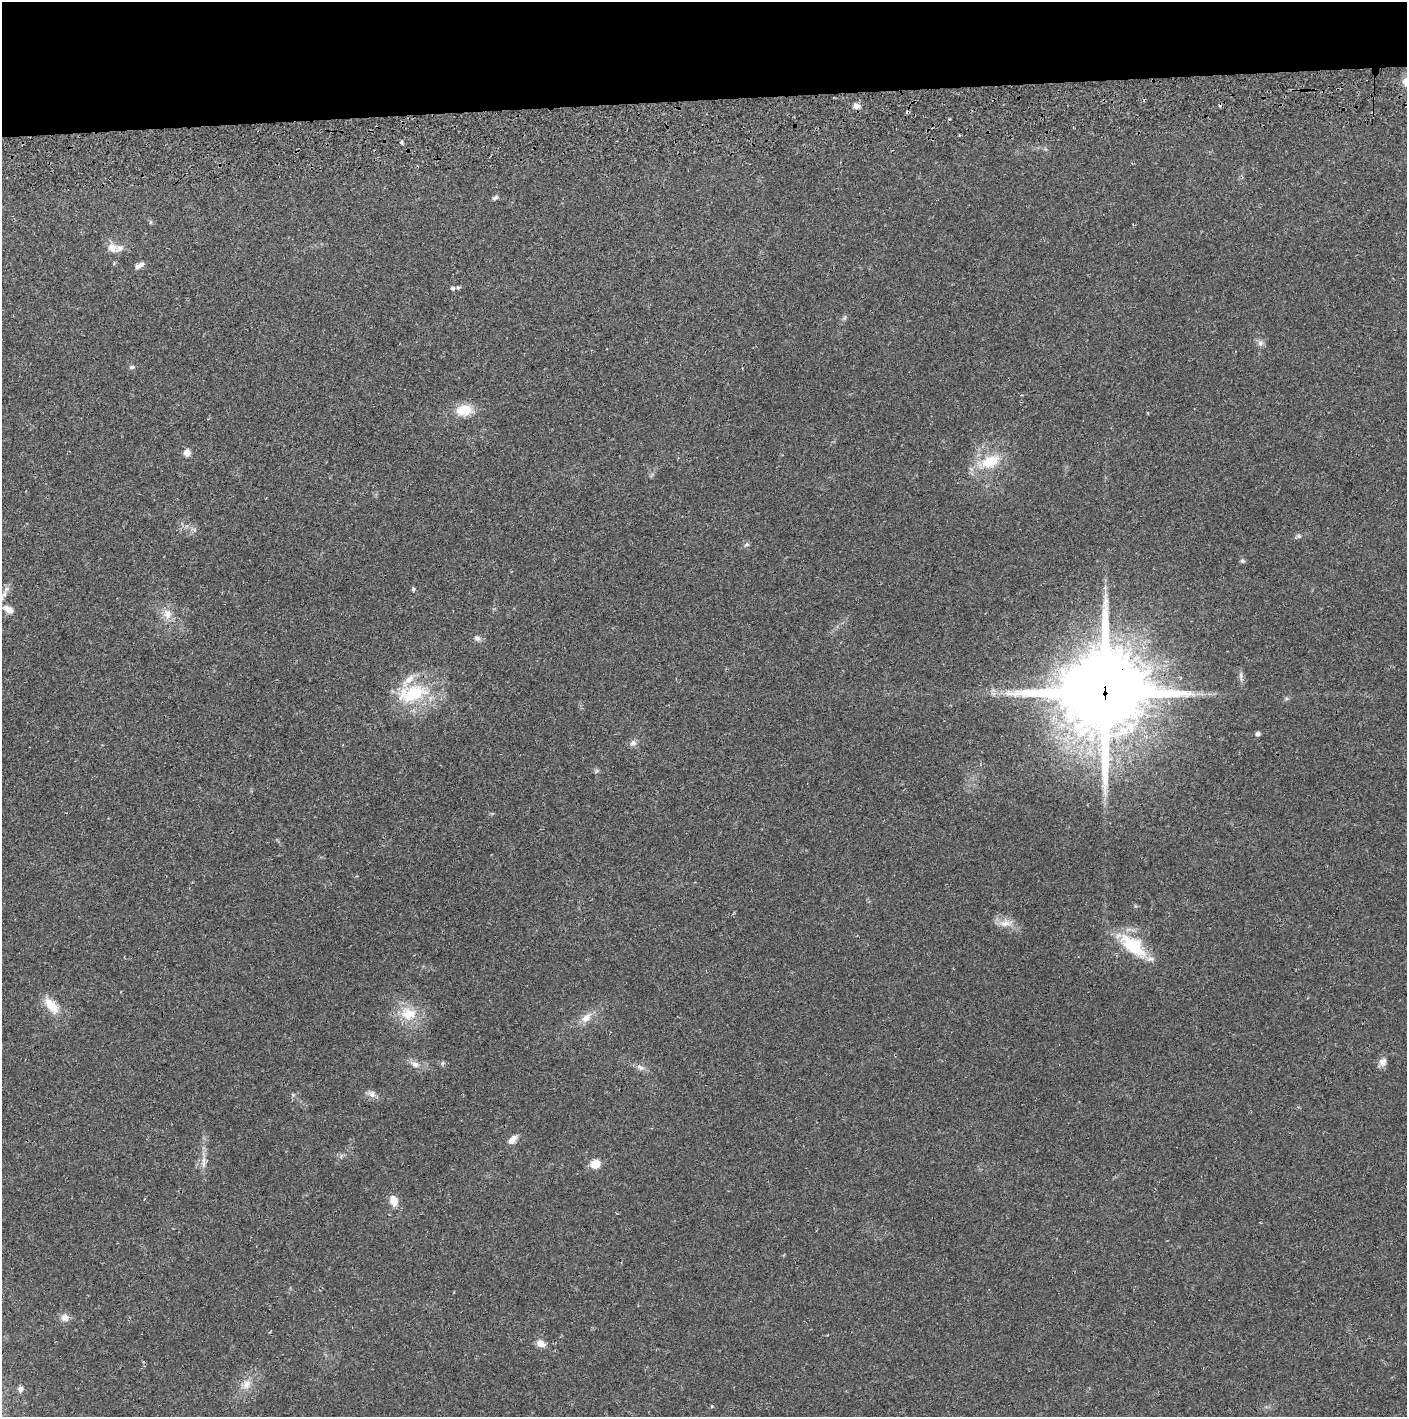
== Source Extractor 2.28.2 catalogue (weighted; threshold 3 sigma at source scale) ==
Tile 2 of 3 x 3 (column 2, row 1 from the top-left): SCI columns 1411-2815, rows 2887-4301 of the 4228 x 4361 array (HDU 1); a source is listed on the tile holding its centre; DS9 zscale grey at full resolution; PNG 1409 x 1419 px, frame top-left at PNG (2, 2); no overlay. Shown black and unused: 7% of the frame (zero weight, under 2 of 3 exposures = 3% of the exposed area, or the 3 px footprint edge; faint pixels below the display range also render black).
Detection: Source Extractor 2.28.2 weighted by HDU 2 'WHT'; one run over the whole footprint, this tile lists its part. Background 0.0212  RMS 0.0035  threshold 0.0156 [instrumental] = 3 sigma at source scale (4.5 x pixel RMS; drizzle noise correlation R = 1.50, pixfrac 1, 0.05/0.05 arcsec/px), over >= 5 px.
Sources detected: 53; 4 cosmic-ray / hot-pixel residue — not listed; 3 inside a brighter listed object's ellipse — not listed separately; the other 46 listed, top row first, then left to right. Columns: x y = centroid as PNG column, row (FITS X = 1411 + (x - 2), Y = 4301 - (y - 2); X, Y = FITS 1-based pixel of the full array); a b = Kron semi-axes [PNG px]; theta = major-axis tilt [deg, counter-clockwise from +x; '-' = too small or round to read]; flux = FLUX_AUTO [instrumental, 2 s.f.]
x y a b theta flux
856 106 8 7 - 1.8
401 142 6 3 90 0.45
495 198 9 5 31 0.71
112 248 15 13 -30 2.9
141 264 8 6 50 1.2
452 288 4 3 - 1.1
458 288 5 4 - 0.56
1260 343 8 7 - 1.2
132 367 7 5 15 0.64
464 410 19 12 5 7.2
187 453 8 7 - 2
990 461 27 15 23 11
1299 536 6 5 - 0.73
747 544 7 5 10 0.68
1242 561 7 4 -26 0.59
413 589 5 5 - 0.53
4 594 11 7 57 1.7
1105 595 8 4 89 1
8 609 17 9 -32 3
167 614 15 12 -77 3.7
477 638 8 6 -34 1.1
1241 675 10 4 -90 1
412 693 45 23 13 21
1104 693 30 28 9 4000
1258 734 5 4 - 1.1
633 743 9 8 - 1.3
596 771 7 4 70 0.51
1005 923 18 8 7 3
1133 946 41 19 -40 16
52 1006 26 12 -48 5.7
409 1014 23 19 -3 9
586 1018 16 10 44 3.3
1382 1062 12 10 53 2
415 1064 12 8 -25 2.1
641 1068 10 6 -24 1.4
372 1094 11 9 -34 1.7
293 1095 6 4 -47 0.48
512 1140 14 7 46 2.1
204 1162 20 4 90 2.2
595 1164 10 9 - 4.5
394 1201 13 9 -74 3.4
65 1318 10 9 - 2.1
541 1343 10 8 -28 2.4
246 1384 14 9 74 2.9
20 1389 8 6 79 1.2
712 1406 4 4 - 0.37
Overlapping masked pixels (flux is a lower limit): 1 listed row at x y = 1104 693
Isophote crosses this tile's border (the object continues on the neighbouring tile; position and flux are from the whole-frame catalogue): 1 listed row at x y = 8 609